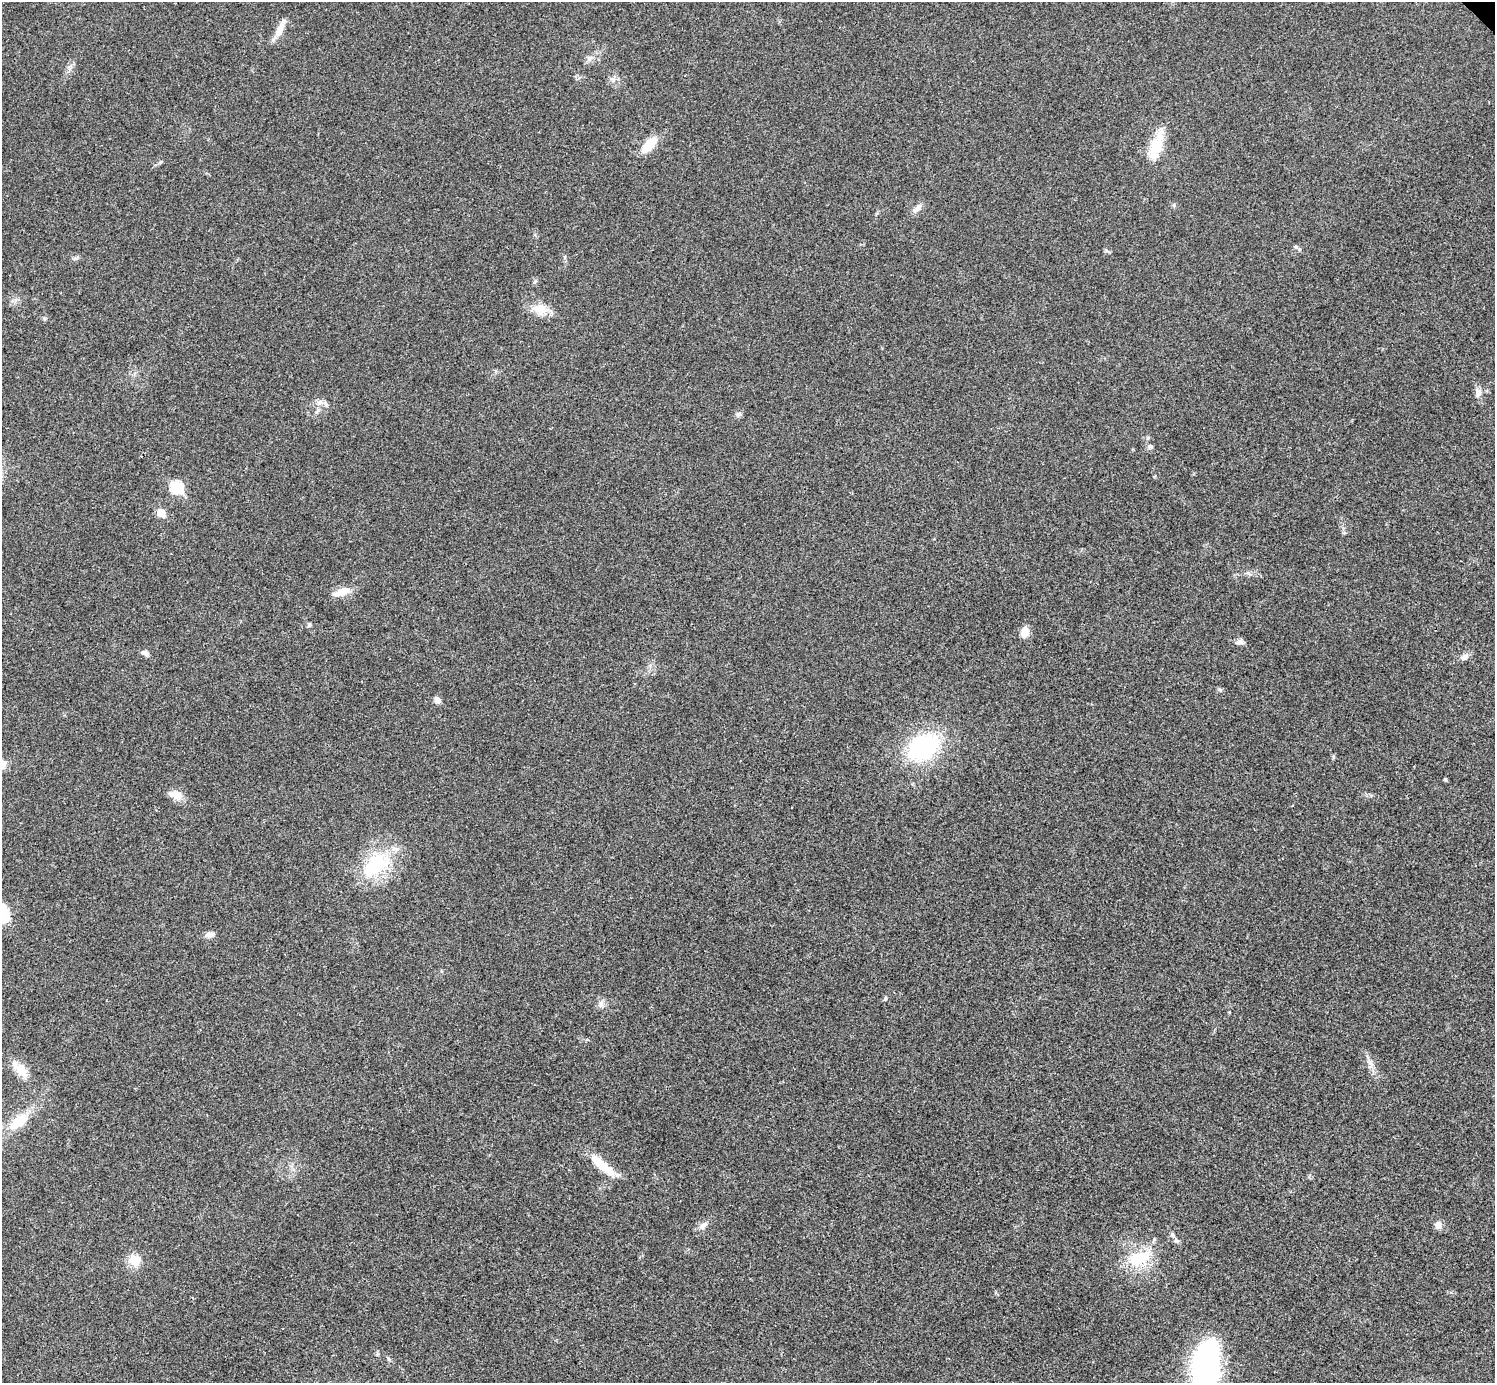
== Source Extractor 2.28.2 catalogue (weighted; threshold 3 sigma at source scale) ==
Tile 7 of 4 x 4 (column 3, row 2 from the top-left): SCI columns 2994-4486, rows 3063-4443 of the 5983 x 5983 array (HDU 1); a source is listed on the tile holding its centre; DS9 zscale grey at full resolution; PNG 1497 x 1385 px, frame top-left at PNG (2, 2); no overlay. Shown black and unused: <1% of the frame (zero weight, under 3 of 4 exposures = <1% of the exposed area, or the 3 px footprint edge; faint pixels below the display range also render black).
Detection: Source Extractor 2.28.2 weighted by HDU 2 'WHT'; one run over the whole footprint, this tile lists its part. Background 0.0195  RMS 0.004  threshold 0.0179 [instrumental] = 3 sigma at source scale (4.5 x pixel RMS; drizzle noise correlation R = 1.50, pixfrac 1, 0.05/0.05 arcsec/px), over >= 5 px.
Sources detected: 44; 1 inside a brighter object's white glare — not listed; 1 inside a brighter listed object's ellipse — not listed separately; the other 42 listed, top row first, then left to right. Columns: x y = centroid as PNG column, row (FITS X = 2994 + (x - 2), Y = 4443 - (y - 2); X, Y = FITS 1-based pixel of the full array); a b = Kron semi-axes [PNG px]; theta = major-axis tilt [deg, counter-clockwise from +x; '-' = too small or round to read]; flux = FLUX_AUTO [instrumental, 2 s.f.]
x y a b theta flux
279 30 23 8 61 4.4
589 58 7 5 -44 1
649 145 20 9 46 9.1
1156 146 35 12 71 12
1174 205 6 5 - 0.68
917 208 15 7 41 2.1
1295 247 6 5 - 0.81
539 310 21 10 -26 5.5
1478 392 13 7 73 2
320 402 9 7 29 1.9
739 414 8 6 16 0.98
1150 446 7 7 - 1
177 487 7 6 - 34
161 512 6 5 - 8.8
341 592 23 9 16 4.8
309 624 6 4 -46 0.6
1025 632 11 8 77 4.1
1240 642 10 7 -3 1.4
145 653 9 6 -29 1.5
1465 657 12 7 43 1.8
1220 690 6 4 -19 0.62
437 700 8 6 -52 2.1
924 747 30 21 31 49
1333 756 6 4 -79 0.55
2 764 11 10 - 3.3
1445 780 5 4 - 0.53
175 793 19 9 16 3.2
376 863 35 29 27 24
210 934 11 7 11 2
885 998 6 4 71 0.52
601 1004 8 8 - 1.7
1370 1063 12 4 -32 1.2
20 1070 23 11 -47 6.7
19 1121 29 13 39 12
602 1165 40 11 -40 9.5
703 1225 13 7 36 2.1
1438 1225 10 9 - 1.9
1176 1241 9 6 -41 1.1
1139 1258 31 17 18 15
136 1260 20 12 60 5
389 1359 6 4 -70 0.56
1205 1369 55 22 81 100
Isophote crosses this tile's border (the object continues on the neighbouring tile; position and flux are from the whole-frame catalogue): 2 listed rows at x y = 2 764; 1205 1369
Unlisted compact peaks at least as high as the median listed source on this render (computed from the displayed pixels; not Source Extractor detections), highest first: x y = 535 281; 44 318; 1106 250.